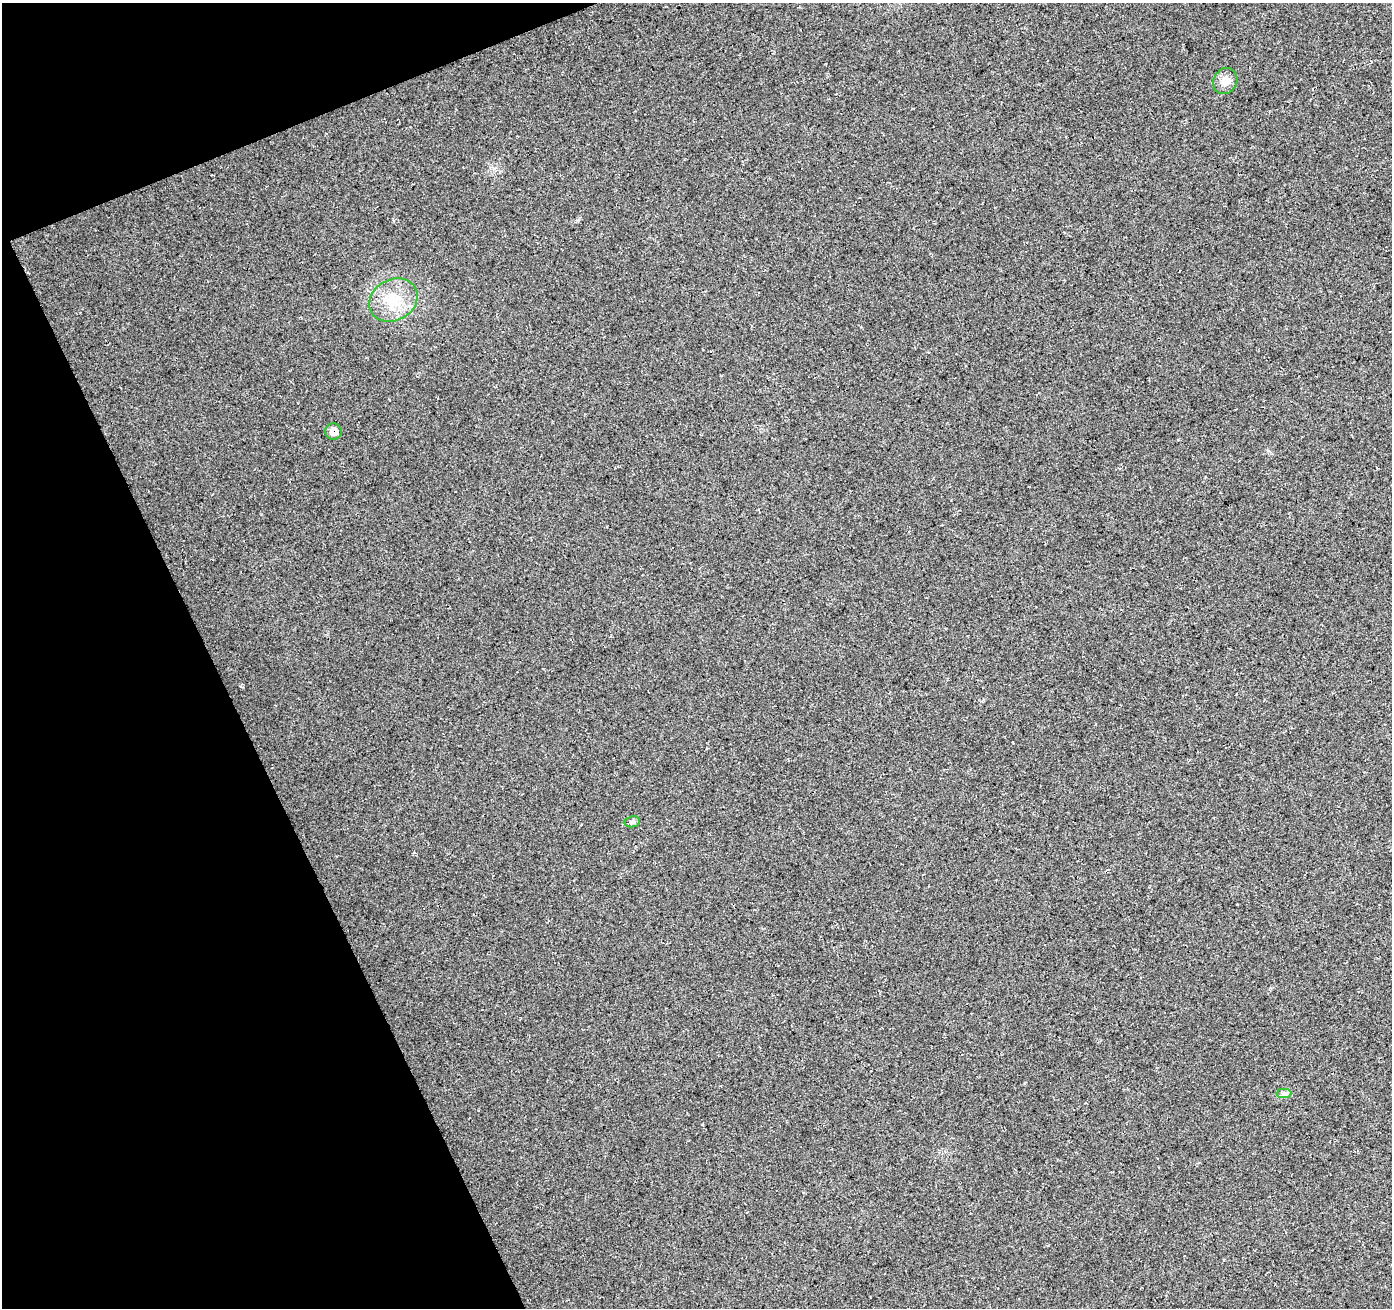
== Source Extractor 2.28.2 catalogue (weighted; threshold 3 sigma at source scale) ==
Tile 5 of 4 x 4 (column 1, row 2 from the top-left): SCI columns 59-1448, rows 2773-4078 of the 5669 x 5493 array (HDU 1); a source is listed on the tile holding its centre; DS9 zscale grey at full resolution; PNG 1394 x 1310 px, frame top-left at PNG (2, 3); each listed source drawn as its Kron ellipse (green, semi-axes under 4 px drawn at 4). Shown black and unused: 20% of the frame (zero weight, under 3 of 4 exposures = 5% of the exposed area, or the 3 px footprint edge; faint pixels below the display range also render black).
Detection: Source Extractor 2.28.2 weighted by HDU 2 'WHT'; one run over the whole footprint, this tile lists its part. Background 0.0459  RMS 0.0082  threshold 0.037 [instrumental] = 3 sigma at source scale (4.5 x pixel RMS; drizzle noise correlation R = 1.50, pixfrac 1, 0.0396/0.0396 arcsec/px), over >= 5 px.
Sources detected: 5; all 5 listed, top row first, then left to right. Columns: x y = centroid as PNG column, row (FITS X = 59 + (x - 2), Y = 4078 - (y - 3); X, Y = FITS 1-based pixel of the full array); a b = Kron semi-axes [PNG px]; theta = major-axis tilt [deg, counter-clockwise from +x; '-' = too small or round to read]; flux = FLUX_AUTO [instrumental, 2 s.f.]
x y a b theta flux
1225 81 13 11 60 8
393 300 25 20 28 26
334 432 8 8 - 7.3
632 822 8 5 10 2.1
1284 1094 7 4 1 2.1
Overlapping masked pixels (flux is a lower limit): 1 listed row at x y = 334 432